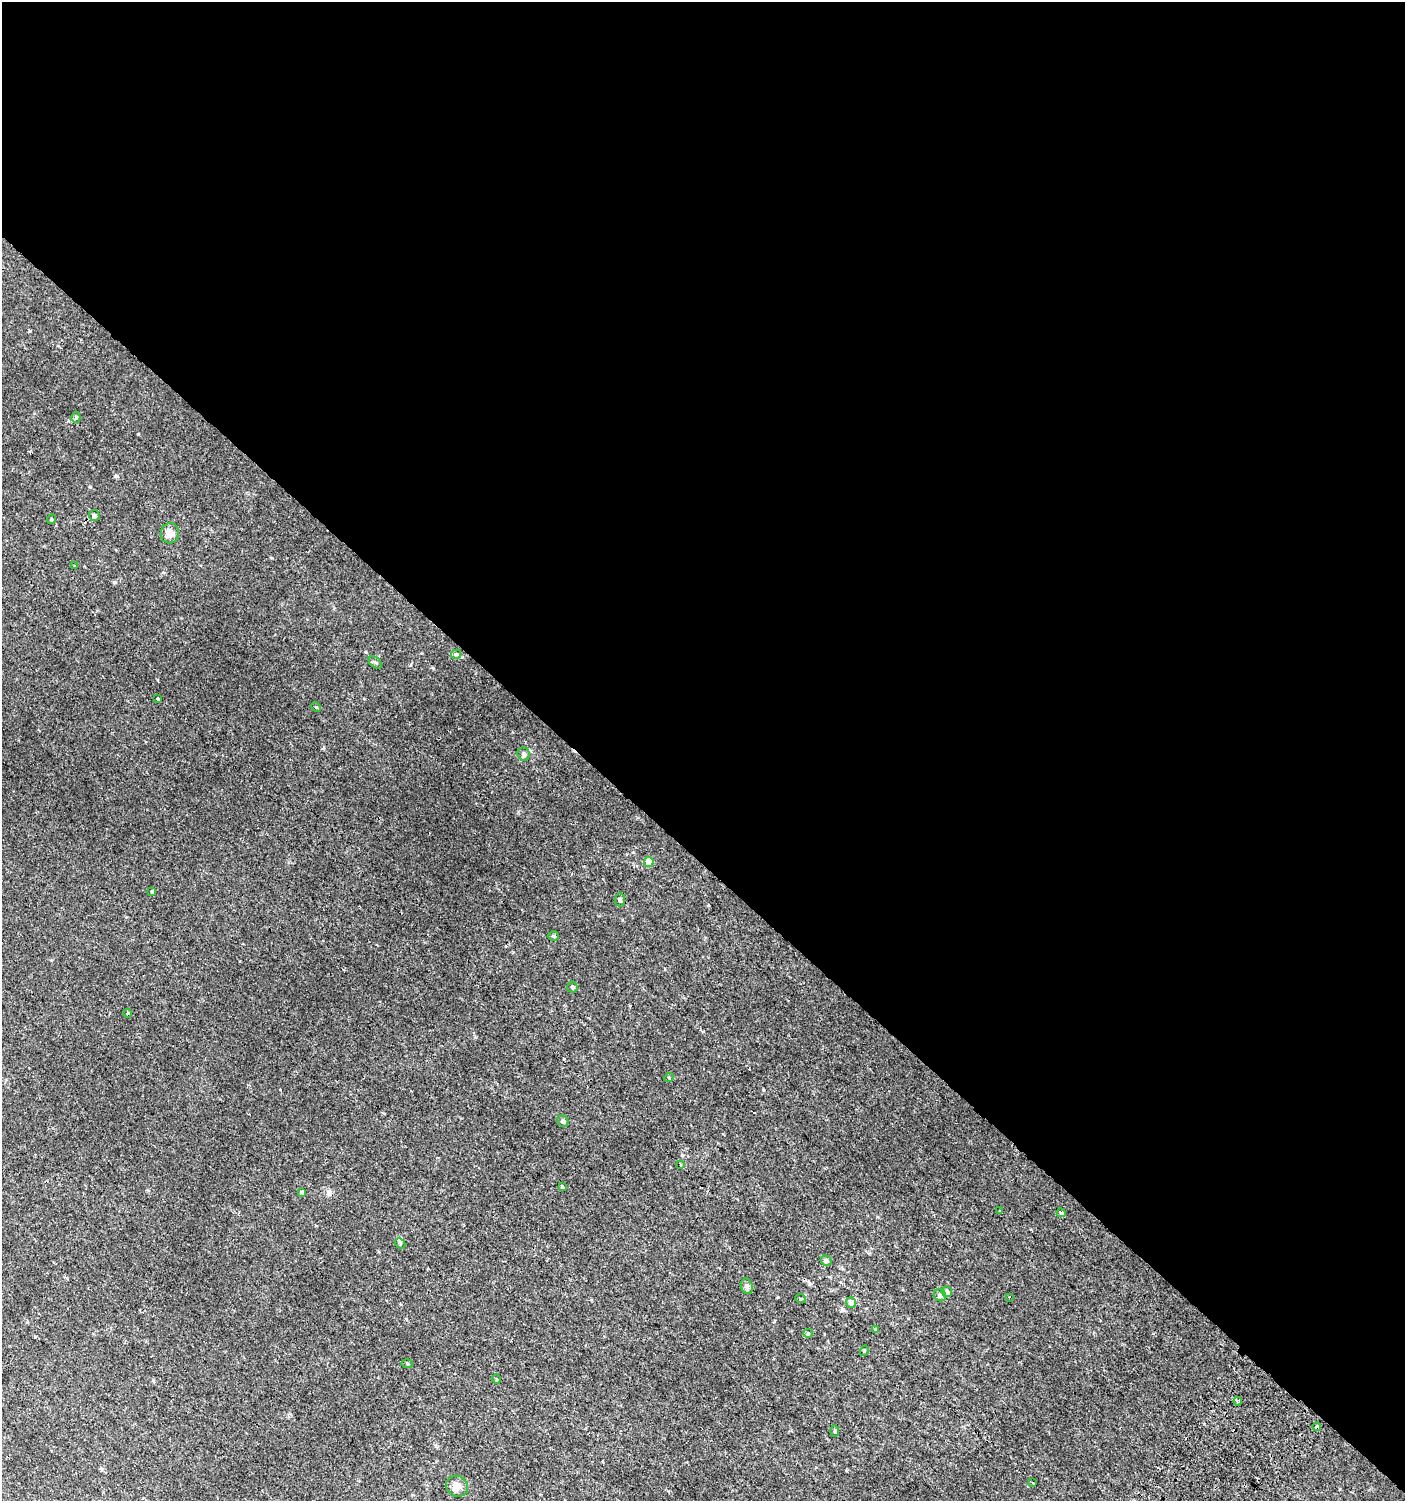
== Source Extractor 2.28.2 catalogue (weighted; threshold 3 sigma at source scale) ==
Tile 3 of 4 x 4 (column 3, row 1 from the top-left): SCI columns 3007-4409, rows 4526-6024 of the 6080 x 6049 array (HDU 1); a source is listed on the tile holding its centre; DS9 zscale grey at full resolution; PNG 1407 x 1503 px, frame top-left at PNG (2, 2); each listed source drawn as its Kron ellipse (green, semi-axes under 4 px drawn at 4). Shown black and unused: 58% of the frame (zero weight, under 2 of 3 exposures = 2% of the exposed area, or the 3 px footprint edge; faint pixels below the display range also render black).
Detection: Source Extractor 2.28.2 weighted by HDU 2 'WHT'; one run over the whole footprint, this tile lists its part. Background 0.00377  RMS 0.0027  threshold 0.0123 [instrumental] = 3 sigma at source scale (4.5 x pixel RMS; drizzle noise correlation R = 1.50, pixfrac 1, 0.0396/0.0396 arcsec/px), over >= 5 px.
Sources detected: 45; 4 cosmic-ray / hot-pixel residue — neither listed nor drawn; the other 41 listed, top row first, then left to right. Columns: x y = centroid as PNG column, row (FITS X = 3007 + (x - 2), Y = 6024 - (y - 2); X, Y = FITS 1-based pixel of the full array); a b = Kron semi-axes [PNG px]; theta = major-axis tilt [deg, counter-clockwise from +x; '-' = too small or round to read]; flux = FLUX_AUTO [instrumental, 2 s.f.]
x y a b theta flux
76 417 5 4 - 0.54
94 515 5 5 - 0.49
51 519 5 3 - 0.22
170 533 10 9 - 1.9
75 566 3 2 - 0.21
456 654 5 4 - 0.37
375 662 7 5 -40 0.47
158 699 3 3 - 5.5
316 707 5 3 - 0.23
524 754 7 6 - 0.8
649 862 5 5 - 4
152 891 3 3 - 2
620 900 7 5 88 0.48
554 936 5 4 - 0.36
572 987 5 5 - 0.48
128 1013 4 4 - 0.3
669 1077 5 3 - 0.25
563 1121 6 5 - 0.56
680 1164 3 2 - 0.24
562 1186 4 3 - 1.2
302 1192 4 3 - 0.34
1000 1211 3 3 - 2.2
1061 1213 4 3 - 0.73
400 1243 6 4 -47 0.39
826 1261 6 5 - 0.88
747 1286 8 6 -69 0.65
947 1292 5 5 - 0.85
940 1295 6 5 - 0.88
1009 1297 3 2 - 0.25
801 1299 5 3 - 0.25
851 1302 5 5 - 1.5
876 1330 4 3 - 0.47
808 1333 5 4 - 0.35
864 1351 5 3 - 0.24
407 1364 5 4 - 0.29
496 1379 5 3 - 0.23
1237 1401 4 4 - 0.56
1317 1427 4 4 - 2.9
835 1431 6 4 -90 0.27
1033 1483 3 2 - 0.59
457 1486 11 10 - 2.2
Overlapping masked pixels (flux is a lower limit): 1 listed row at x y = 1317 1427
Unlisted compact peaks at least as high as the median listed source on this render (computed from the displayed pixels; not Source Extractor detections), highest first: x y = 138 434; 114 582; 842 1309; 633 852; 90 487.